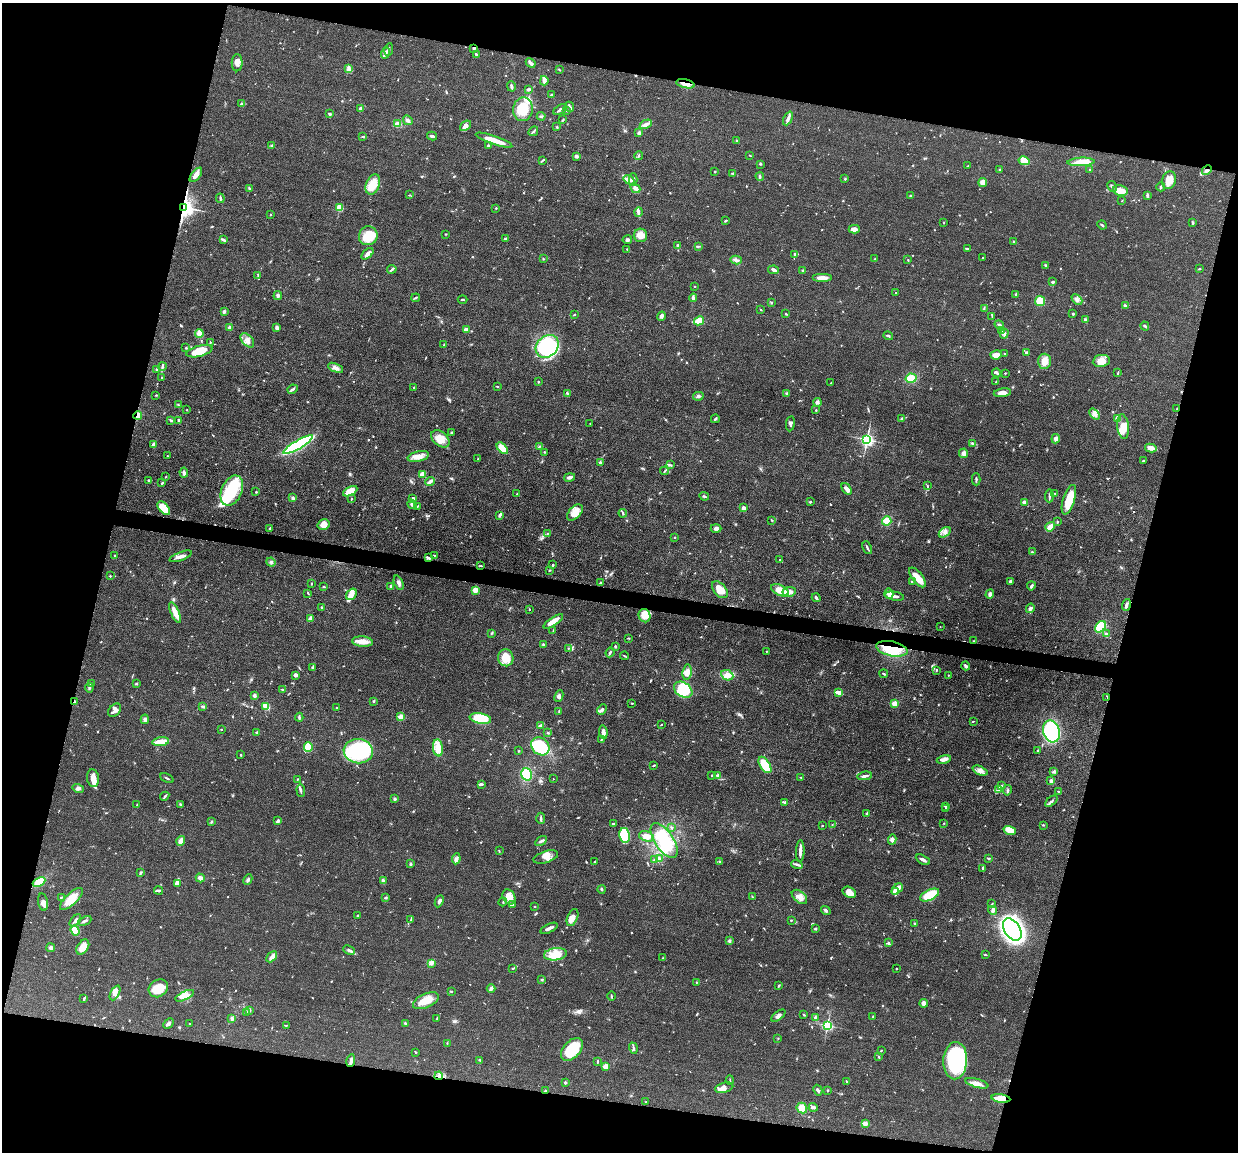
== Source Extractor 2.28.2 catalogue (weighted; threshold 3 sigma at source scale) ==
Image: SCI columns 5-4945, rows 248-4846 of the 4950 x 4974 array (HDU 1 of 3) = the unmasked area's bounding box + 8 px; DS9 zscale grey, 4 x 4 block average (1 PNG px = mean of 4 x 4 image px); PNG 1240 x 1154 px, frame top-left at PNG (2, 3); each listed source drawn as its Kron ellipse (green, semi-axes under 4 px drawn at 4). Shown black and unused: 29% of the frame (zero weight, under 3 of 4 exposures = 1% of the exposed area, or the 3 px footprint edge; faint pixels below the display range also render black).
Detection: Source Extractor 2.28.2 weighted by HDU 2 'WHT'. Background 0.0475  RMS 0.005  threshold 0.0223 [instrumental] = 3 sigma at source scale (4.5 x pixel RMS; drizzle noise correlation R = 1.50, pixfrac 1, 0.05/0.05 arcsec/px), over >= 5 px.
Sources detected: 876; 7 too faint to see at this stretch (4 x 4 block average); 3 inside a brighter object's white glare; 3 cosmic-ray / hot-pixel residue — neither listed nor drawn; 16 coinciding with a brighter row at this scale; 46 inside a brighter listed object's ellipse — not listed separately; of the other 801, all 500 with FLUX_AUTO >= 1.7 (the completeness limit of this list) listed and drawn (301 fainter detections not listed), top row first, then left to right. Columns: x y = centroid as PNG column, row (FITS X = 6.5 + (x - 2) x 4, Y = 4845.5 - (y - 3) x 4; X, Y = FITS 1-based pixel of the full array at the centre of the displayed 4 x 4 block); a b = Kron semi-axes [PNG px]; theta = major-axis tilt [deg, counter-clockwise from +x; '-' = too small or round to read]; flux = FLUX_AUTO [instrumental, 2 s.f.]
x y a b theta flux
474 48 3 2 - 8.9
389 50 6 2 80 6.1
386 53 5 3 - 8.9
476 54 3 2 - 4.3
237 63 8 5 89 17
531 63 5 3 - 7.6
349 68 4 3 - 6.3
559 69 3 2 - 2.8
544 81 5 3 - 9.9
685 84 9 3 -12 22
511 86 5 2 - 8.5
529 89 3 2 - 7.8
551 95 2 2 - 3.1
241 104 3 2 - 3.5
570 107 5 2 - 8.6
361 108 2 2 - 39
523 109 12 10 84 79
560 109 7 2 32 8.4
566 110 3 2 - 2
329 113 4 2 - 4.1
541 116 4 2 - 4
788 118 7 3 65 12
408 120 5 3 - 8.8
563 120 4 2 - 2.8
398 124 4 3 - 16
646 124 6 3 29 12
466 126 6 4 39 11
557 127 3 2 - 2.1
533 131 5 2 - 4.5
639 133 4 3 - 4.7
432 136 5 2 - 5.4
363 137 3 2 - 2.7
494 140 19 3 -19 51
736 140 2 2 - 1.9
271 146 3 2 - 3.4
488 146 3 2 - 4.4
639 155 4 2 - 2.7
750 155 4 2 - 2.1
576 156 2 2 - 29
542 161 3 2 - 4.2
1024 161 5 4 - 36
1081 162 13 4 2 39
760 164 2 2 - 2.3
968 165 4 2 - 2.1
1000 170 3 2 - 2.8
1090 170 2 2 - 2.7
1207 170 5 3 - 7.8
715 172 2 2 - 2.2
733 173 4 2 - 2.7
196 175 8 3 52 27
760 176 4 2 - 4.5
845 179 3 2 - 3.1
629 180 6 3 -34 19
633 180 6 3 -89 7.1
1169 180 9 7 73 34
983 182 4 3 - 22
373 184 11 6 69 51
1112 186 6 2 -62 4.7
1161 187 4 2 - 5.5
249 188 3 2 - 3.3
635 188 5 3 - 16
1120 191 7 5 -11 37
409 195 2 2 - 2.3
910 196 3 2 - 2.7
1147 196 4 2 - 6.6
220 198 5 2 - 4.4
1122 201 3 2 - 1.8
184 207 3 2 - 2200
339 207 2 2 - 150
496 208 2 2 - 2.2
638 212 5 3 - 7.6
270 214 2 2 - 1.8
725 221 3 2 - 2.7
944 222 2 2 - 1.8
1193 223 4 2 - 3.6
1102 225 5 2 - 3.3
854 229 5 3 - 20
446 234 2 2 - 2.2
640 235 7 6 - 30
368 236 9 9 - 56
506 238 4 3 - 3.8
224 240 3 3 - 4.5
627 240 5 4 - 6.5
1014 241 2 2 - 2.8
678 245 4 3 - 4
698 246 4 2 - 3.4
627 249 3 2 - 3.1
967 249 3 2 - 6
368 254 7 2 44 16
795 254 3 2 - 4.6
983 258 2 2 - 1.7
543 259 2 2 - 2.3
875 259 3 2 - 1.7
736 260 6 2 -13 5.7
908 260 3 2 - 2.2
1045 266 4 2 - 3.3
392 269 4 2 - 4.2
1199 269 3 2 - 2.6
774 270 5 3 - 6.6
803 271 2 2 - 15
258 276 3 2 - 3
822 278 10 3 0 26
1053 282 2 2 - 7.5
695 286 3 2 - 2
896 293 2 2 - 2.3
1016 294 3 2 - 3.9
278 295 4 3 - 9.8
416 298 4 2 - 3.2
693 298 4 2 - 7
462 299 5 2 - 2.6
1077 299 6 3 -44 7.8
1040 301 5 5 - 58
771 303 3 2 - 3.1
1125 306 3 2 - 8.6
984 308 4 2 - 2.1
760 309 3 2 - 2
224 311 4 2 - 6.4
575 314 2 2 - 2.7
786 314 3 2 - 2.6
1073 314 2 2 - 10
661 316 5 4 - 7.1
992 316 3 2 - 1.9
1085 320 3 3 - 3.7
699 321 5 3 - 69
999 325 5 3 - 6
1145 326 4 2 - 4
230 327 2 2 - 8.7
277 327 4 3 - 8.8
466 330 3 2 - 15
1002 331 3 2 - 3.3
199 333 4 3 - 33
1004 334 5 2 - 5.3
888 336 5 2 - 3.8
247 340 8 5 -47 17
210 342 2 2 - 1.7
444 345 3 2 - 2.2
547 346 12 10 44 300
186 348 3 2 - 2
199 351 13 5 15 58
1005 353 3 2 - 1.9
1026 353 3 2 - 6.1
996 355 6 4 12 20
1044 361 7 6 - 26
1101 361 8 6 8 38
162 367 4 2 - 4.4
335 368 8 4 -24 11
157 369 3 2 - 4.3
997 373 4 2 - 4.9
1005 373 2 2 - 3.4
1118 373 3 2 - 2.8
162 377 2 2 - 2.4
911 378 5 4 - 30
538 382 2 2 - 2.4
996 382 3 2 - 1.7
831 383 2 2 - 2.1
497 386 3 2 - 1.8
414 387 2 2 - 1.8
293 389 5 2 - 5.5
1002 393 9 4 7 17
568 394 3 2 - 2.3
787 394 3 2 - 5.9
156 395 2 2 - 1.7
698 396 5 3 - 6.1
817 402 4 2 - 4.3
178 404 2 2 - 2.3
1177 408 3 2 - 2.2
187 410 2 2 - 2.1
816 410 2 2 - 2.1
1095 414 6 3 -49 10
138 415 4 3 - 22
902 418 2 2 - 6.3
715 419 4 2 - 5.1
1118 419 4 3 - 22
170 420 3 2 - 2.3
179 420 3 2 - 5.3
590 423 2 2 - 2
790 424 8 3 82 8.1
1123 427 12 5 -83 32
451 432 3 2 - 2.8
440 439 10 7 -40 40
1056 439 5 3 - 13
867 440 2 2 - 950
973 443 4 2 - 5.4
154 444 3 2 - 13
298 445 17 3 30 490
540 446 3 2 - 2.4
502 448 7 4 -49 37
1151 448 6 3 -14 28
545 452 2 2 - 1.9
963 453 4 4 - 9.1
167 456 2 2 - 1.7
418 456 11 5 12 24
478 458 2 2 - 2.5
1143 461 4 2 - 2.8
600 463 4 2 - 5.8
670 465 2 2 - 2.5
664 471 4 2 - 3.2
184 473 5 3 - 9.2
422 474 4 2 - 38
166 477 3 2 - 1.9
569 477 5 2 - 11
976 479 6 2 90 4.7
149 480 3 2 - 5.9
430 481 5 3 - 9.8
162 483 3 2 - 2.4
927 486 2 2 - 2.6
847 489 6 3 -53 18
232 491 16 10 66 180
350 491 8 4 28 56
256 492 2 2 - 2.4
1055 493 3 2 - 1.8
517 494 2 2 - 2.4
704 496 5 2 - 4.7
1049 496 6 2 88 5.6
293 498 4 3 - 5.6
413 498 2 2 - 8.2
351 499 3 2 - 1.9
1069 500 15 6 72 56
810 502 2 2 - 12
1024 502 3 3 - 17
412 504 5 2 - 5.5
418 506 4 2 - 2.8
164 508 8 4 -50 71
743 508 3 3 - 10
575 512 10 6 46 37
623 513 4 2 - 3.3
499 516 4 3 - 4.8
772 521 3 2 - 1.8
887 521 5 4 - 28
1057 522 3 2 - 3.4
324 525 6 5 - 22
1050 527 5 2 - 39
716 528 5 4 - 9.1
270 529 2 2 - 2
945 532 7 4 34 11
548 533 3 2 - 2
675 537 2 2 - 1.8
867 548 6 2 -64 5
1032 552 2 2 - 3
115 555 2 2 - 1.9
434 555 2 2 - 2.3
181 556 12 3 21 15
429 558 4 2 - 6.4
780 560 2 2 - 2.2
271 562 5 2 - 5
553 565 2 2 - 2.5
481 566 3 2 - 2.1
549 570 2 2 - 1.7
110 576 2 2 - 3.9
917 577 12 5 -52 39
912 581 2 2 - 2.2
1010 581 3 2 - 6
399 583 8 3 -67 9.8
601 583 2 2 - 5.3
312 584 3 2 - 2.2
391 586 3 3 - 6.6
1031 586 4 2 - 7.4
323 587 3 2 - 2.4
475 590 2 2 - 91
720 590 10 6 -50 39
780 590 9 5 -25 43
789 592 7 5 9 16
308 593 3 2 - 2.6
351 594 6 4 52 21
889 594 5 4 - 19
990 594 5 4 - 9.2
894 596 10 2 -10 17
816 598 4 2 - 5.1
1126 605 6 3 74 9.7
322 607 3 2 - 3.1
1030 608 5 3 - 9.4
529 609 2 2 - 2
175 612 11 3 -67 29
645 616 7 6 - 40
310 618 4 2 - 13
553 621 11 4 33 27
940 627 2 2 - 2.1
1101 627 6 4 47 87
553 630 3 2 - 1.7
491 633 2 2 - 4
1106 634 3 2 - 7.8
629 638 3 2 - 2.4
974 641 3 2 - 1.9
362 642 10 5 -5 30
544 645 3 3 - 4.8
615 646 2 2 - 5.5
568 648 2 2 - 1.8
892 649 16 7 -12 110
766 651 2 2 - 2.9
610 652 5 2 - 4
624 656 4 2 - 3.4
506 658 8 7 - 51
966 666 4 3 - 6
313 667 3 2 - 2.9
936 670 3 2 - 2.5
687 672 8 4 83 19
884 674 4 2 - 3.6
295 675 3 3 - 10
727 675 6 5 - 15
948 675 2 2 - 1.7
91 683 4 2 - 4
136 684 3 2 - 4
89 688 5 3 - 5.3
283 690 3 2 - 2.9
683 690 10 7 -33 120
839 692 4 2 - 28
254 695 2 2 - 31
559 696 6 4 64 8.2
1107 697 3 2 - 2.4
374 701 3 2 - 3.3
75 702 3 2 - 7.9
632 703 2 2 - 3.9
894 704 2 2 - 100
266 706 4 2 - 30
203 707 4 3 - 5
336 708 2 2 - 2.1
115 710 7 5 48 17
602 710 6 3 46 7.3
559 711 2 2 - 1.8
299 717 4 2 - 4.3
401 717 2 2 - 110
145 719 4 3 - 9.1
480 719 11 5 -10 97
973 721 2 2 - 2.8
662 724 3 2 - 2
541 726 3 2 - 8.9
221 729 2 2 - 3.2
1051 731 11 8 -72 590
603 732 7 4 -84 12
257 733 3 2 - 5
548 733 2 2 - 4.2
601 739 3 2 - 2.6
161 742 8 3 8 56
540 746 10 8 -43 150
308 747 5 4 - 88
438 748 8 5 -83 38
358 751 14 12 -8 250
519 751 2 2 - 2.1
1038 751 3 2 - 2.4
241 755 2 2 - 3.2
944 759 7 3 11 11
654 765 3 2 - 2.5
765 765 9 5 -57 91
980 771 8 4 -23 14
1053 771 4 2 - 4.6
527 774 6 5 - 81
712 775 2 2 - 2.8
718 776 2 2 - 36
865 776 7 2 9 9.2
801 777 3 2 - 2.2
93 778 9 6 -83 23
167 778 7 2 -27 4.1
297 779 2 2 - 1.8
553 779 2 2 - 1.8
1051 781 3 2 - 9
481 784 4 2 - 7.7
1001 786 3 2 - 2.2
78 788 6 3 -15 7.5
301 790 7 2 -86 5
998 790 3 2 - 4.4
1007 790 5 2 - 4.2
1059 791 2 2 - 3.5
165 796 5 2 - 4.6
395 799 2 2 - 19
1051 801 7 3 40 6.6
785 802 4 2 - 6.2
137 805 2 2 - 1.8
181 805 3 2 - 3.8
945 806 3 2 - 2.2
946 809 2 2 - 2.5
867 813 3 2 - 3.4
541 818 5 2 - 4.7
278 821 4 2 - 6.7
211 822 3 2 - 2.5
944 823 2 2 - 1.7
613 824 2 2 - 13
832 825 2 2 - 1.8
1043 825 3 2 - 1.9
822 826 3 2 - 1.8
671 827 2 2 - 3
1010 830 6 4 -16 45
625 835 7 5 -79 120
647 836 8 5 -18 20
664 840 20 9 -57 110
892 840 5 4 - 11
181 841 5 3 - 18
541 841 6 2 30 7.3
499 851 2 2 - 1.9
800 851 11 2 88 14
546 857 13 5 17 19
456 859 5 4 - 9.2
654 859 3 2 - 4.5
659 859 4 3 - 5.6
988 859 3 2 - 2.8
923 860 7 2 -28 14
719 861 2 2 - 2.4
594 862 3 2 - 4.3
411 864 3 2 - 3.8
797 864 5 3 - 7
983 868 3 2 - 3
140 873 3 2 - 4.7
200 878 4 3 - 13
248 880 5 2 - 6.3
383 881 4 3 - 11
39 882 7 4 28 77
177 883 4 3 - 21
601 889 4 2 - 3.9
897 889 6 4 42 14
158 891 4 2 - 6.5
849 892 7 5 -30 25
895 892 4 3 - 14
930 895 10 5 26 81
61 897 3 2 - 2.2
509 897 8 6 -58 35
753 897 3 2 - 2.4
799 897 9 5 -40 19
385 898 3 2 - 3.3
71 899 15 5 44 46
439 901 6 3 65 8.9
43 902 9 5 -80 13
503 902 4 2 - 2.5
992 904 3 2 - 2.3
512 905 3 3 - 12
535 906 2 2 - 2.7
826 910 5 3 - 5.5
993 910 4 3 - 6.1
358 916 3 2 - 3.5
573 918 9 5 67 19
75 920 7 3 47 10
411 920 3 2 - 2.6
791 920 3 2 - 2.4
85 921 7 2 24 5.6
915 924 4 2 - 4.1
549 928 9 2 26 11
815 929 3 2 - 3.4
75 930 5 4 - 57
1012 930 12 8 -57 1200
729 941 3 2 - 5.2
888 942 4 2 - 2.7
83 947 8 5 57 31
51 948 4 4 - 7.1
349 950 6 2 -26 6.4
555 954 11 6 6 52
985 955 4 2 - 2.5
272 957 6 3 43 21
663 958 3 2 - 2.6
432 963 4 2 - 5.2
513 968 3 2 - 2.5
896 969 2 2 - 2.4
542 980 2 2 - 1.8
696 982 3 2 - 1.8
779 986 4 2 - 2.5
158 988 10 8 34 55
491 989 4 2 - 14
452 991 2 2 - 2
115 993 8 4 62 15
185 996 10 3 26 27
611 996 4 2 - 2.7
84 998 3 2 - 4.3
426 1001 14 7 24 47
924 1003 4 4 - 13
250 1010 2 2 - 5.5
247 1012 3 2 - 3.3
804 1015 2 2 - 2
778 1016 8 3 37 10
873 1016 3 2 - 2.5
815 1018 3 2 - 2.7
232 1019 4 3 - 4.9
437 1019 3 2 - 2.4
405 1023 3 2 - 5.6
168 1024 6 3 45 7.3
190 1024 2 2 - 1.8
286 1025 3 2 - 1.7
827 1025 2 2 - 540
778 1038 2 2 - 1.8
447 1043 2 2 - 1.7
633 1048 6 2 -72 5.3
572 1049 13 8 47 110
881 1050 3 2 - 2.5
415 1052 3 2 - 1.9
879 1057 3 2 - 3.2
479 1060 3 2 - 1.7
351 1061 6 2 80 15
597 1061 3 2 - 3
955 1061 19 12 87 320
606 1066 3 3 - 25
439 1076 4 3 - 8.2
730 1080 4 2 - 1.9
565 1082 2 2 - 6.4
847 1082 4 2 - 4.1
977 1083 12 4 -15 18
724 1088 9 5 14 15
818 1090 5 2 - 6.6
827 1090 2 2 - 4
545 1091 3 2 - 3.7
1001 1099 9 4 -7 47
646 1102 2 2 - 1.8
813 1107 4 2 - 7.3
802 1108 5 5 - 29
865 1124 2 2 - 73
Overlapping masked pixels (flux is a lower limit): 12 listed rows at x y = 474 48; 685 84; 1207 170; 184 207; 138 415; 892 649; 1107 697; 75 702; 351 1061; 439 1076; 545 1091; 1001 1099
Diffuse or blended objects may show on this block-average render without a row.